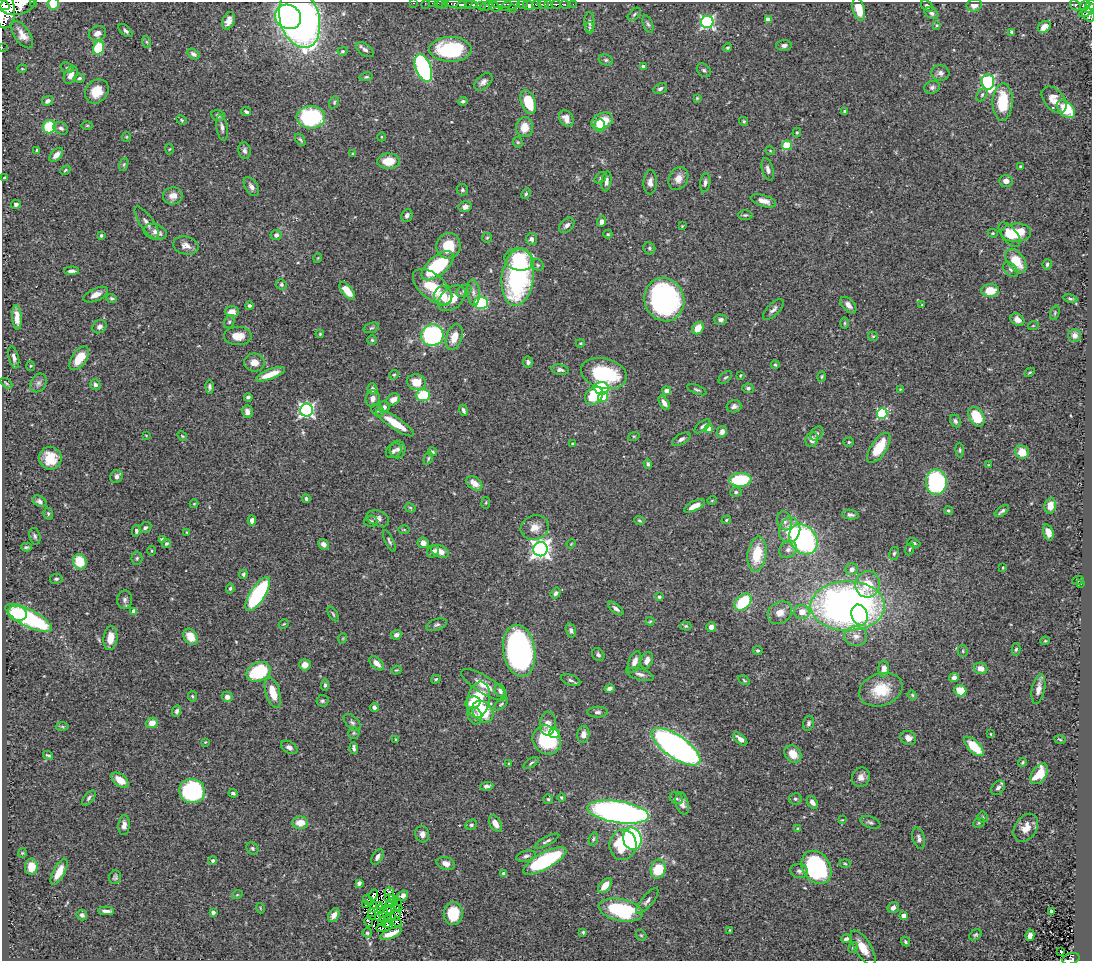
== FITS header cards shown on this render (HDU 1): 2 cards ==
NAXIS1  =                 1090
NAXIS2  =                  959

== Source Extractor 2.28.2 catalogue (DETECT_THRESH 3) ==
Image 1090 x 959 px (HDU 1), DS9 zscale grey, 1 PNG px = 1 image px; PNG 1094 x 963 px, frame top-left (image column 1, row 959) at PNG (2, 2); each listed source drawn as its Kron ellipse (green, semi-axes under 4 px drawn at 4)
Background 0.39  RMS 0.024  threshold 0.0717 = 3 sigma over >= 5 px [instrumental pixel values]
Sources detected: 503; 3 with non-positive FLUX_AUTO (blend fragments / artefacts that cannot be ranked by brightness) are neither listed nor drawn; the other 500 listed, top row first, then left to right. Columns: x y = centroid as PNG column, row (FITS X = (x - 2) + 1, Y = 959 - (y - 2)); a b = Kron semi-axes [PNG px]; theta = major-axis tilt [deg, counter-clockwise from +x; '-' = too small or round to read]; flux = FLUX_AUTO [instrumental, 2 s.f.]
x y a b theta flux
34 2 3 2 - 18
414 3 3 2 - 9.8
425 3 2 2 - 5.5
432 3 2 2 - 5.8
438 3 2 2 - 9.5
53 4 6 6 - 28
442 4 5 4 - 21
456 4 11 4 -3 190
471 4 6 3 -2 220
502 4 10 2 0 110
522 4 5 3 - 210
536 4 4 3 - 140
543 4 5 3 - 150
548 4 3 3 - 70
556 4 5 3 - 90
565 4 4 3 - 51
573 4 2 2 - 8.3
4 5 6 4 -40 340
18 5 18 10 10 1600
464 5 8 3 16 120
510 5 10 4 19 180
528 5 5 4 - 410
974 5 8 6 12 8
1075 5 6 4 -53 83
1085 5 6 4 47 170
481 6 4 3 - 81
486 6 6 3 25 65
494 6 6 4 -47 52
927 6 7 5 -36 3.9
1090 6 7 4 62 220
512 9 3 2 - 74
859 9 11 6 -75 31
1088 11 10 2 32 160
5 12 17 10 89 1700
931 13 8 5 -34 5
634 14 8 4 46 2.7
1088 15 8 5 -50 210
288 17 13 12 - 240
300 19 30 19 -74 860
768 19 4 4 - 16
228 21 9 6 70 9.4
589 22 10 5 -89 4.5
707 22 6 6 - 290
648 24 9 5 -70 3.8
937 25 4 4 - 1.6
1044 27 7 5 34 12
590 28 6 3 -81 1.9
126 31 8 4 -41 4
1012 32 4 3 - 2.8
97 33 9 7 23 10
22 35 15 7 -55 14
147 42 6 4 -71 2.2
784 45 8 5 3 5.2
2 47 2 2 - 2.2
98 48 7 5 73 60
728 48 4 4 - 2.1
450 49 21 12 0 140
365 50 10 6 -35 5.9
343 51 5 4 - 2.2
193 54 7 4 -32 4.8
606 60 7 5 -14 3.3
643 67 4 4 - 7.6
67 68 7 5 -21 2.6
423 68 14 7 -68 290
22 69 5 3 - 1.3
704 70 8 6 -43 3.7
940 73 9 8 - 6.8
71 75 9 6 62 11
366 77 7 4 12 2.1
79 78 5 4 - 2.7
483 82 11 6 42 7.6
988 82 7 6 - 260
932 87 8 6 16 4.4
660 89 7 5 26 4.3
97 91 13 11 49 29
982 95 7 5 63 3
697 98 4 4 - 1.5
1054 100 15 10 -50 18
47 101 6 5 - 6.1
463 101 5 4 - 3.1
334 102 6 4 70 2.4
528 102 12 7 -71 59
1003 102 19 10 88 60
1066 109 11 7 -43 53
246 112 5 4 - 3.7
845 112 4 3 - 2.7
218 115 7 5 -14 4
311 117 14 11 0 160
566 118 9 6 -57 12
182 120 6 4 -29 2.1
602 121 11 7 26 55
744 121 5 4 - 2.2
87 125 6 3 0 1.6
599 126 6 5 - 12
49 127 7 6 - 73
222 127 13 5 -80 7.3
525 127 10 8 89 22
61 128 8 6 -29 5.6
797 132 5 4 - 1.9
126 137 5 4 - 1.5
381 137 4 3 - 1.2
300 140 7 3 -55 2.8
518 142 5 4 - 2.3
787 145 5 4 - 72
169 149 5 3 - 1.6
37 150 3 3 - 2.2
245 151 8 6 -80 4.8
770 151 4 3 - 1.3
353 154 3 3 - 2
56 155 8 5 46 10
388 161 11 7 2 33
124 165 7 4 72 2.4
1020 166 4 3 - 1.7
768 169 11 5 -75 7
65 170 5 4 - 2.2
5 178 4 3 - 2.1
601 178 7 5 45 2.9
678 178 12 9 64 14
606 181 10 5 82 6.1
1006 181 7 6 - 8.2
650 182 12 6 89 7.9
705 183 10 5 82 5.1
251 187 10 6 -57 7
462 190 6 5 - 3.1
526 194 6 4 63 2.5
173 196 10 8 12 15
763 201 13 5 -17 13
16 204 5 4 - 4.2
465 207 6 5 - 6.9
407 215 6 5 - 5
745 215 7 5 0 2.9
602 221 5 4 - 7.6
147 223 19 7 -55 9.7
567 225 9 6 45 6.8
682 226 4 3 - 1.3
155 232 12 7 -17 9.4
993 233 5 4 - 1.6
1016 233 15 9 3 42
608 234 4 4 - 2.1
101 235 4 3 - 2.4
276 235 5 5 - 6.3
1009 235 14 7 -51 23
487 238 5 4 - 1.8
531 239 6 5 - 6.2
186 245 13 9 -14 11
448 246 13 12 - 38
649 248 6 5 - 3.2
318 258 5 3 - 1.2
519 260 14 11 -12 110
1016 261 13 8 -52 40
1047 264 5 4 - 3.4
538 265 7 5 -38 3.1
437 266 19 9 40 150
1011 270 9 5 -45 3.9
71 271 7 4 1 5.1
518 277 29 16 82 270
281 284 5 5 - 2.9
432 287 23 12 -40 53
347 291 10 5 -50 25
464 291 8 5 31 4.2
990 291 9 6 2 34
473 292 13 6 -84 8.7
96 295 13 6 24 11
443 296 10 9 - 24
112 298 5 4 - 2.6
452 298 16 10 39 32
1070 299 7 4 -11 3.1
664 300 22 19 -71 350
481 303 7 6 - 120
848 305 10 6 -48 8.9
922 305 3 3 - 1.5
249 306 4 4 - 3.4
773 309 13 6 45 6.9
232 311 7 5 -1 12
1055 313 7 4 72 2.7
17 317 12 4 -86 14
721 320 6 5 - 4.8
1017 320 7 5 -36 9.3
229 322 6 5 - 3.1
845 323 6 4 90 2.3
1033 326 5 3 - 1.6
99 327 7 6 - 6.1
371 328 8 5 18 2.7
698 328 7 5 52 24
320 334 4 3 - 1.7
432 335 11 10 - 220
1075 335 6 6 - 11
238 336 14 9 0 20
873 336 5 4 - 2
454 337 13 7 71 23
372 340 5 5 - 2.3
580 343 4 3 - 1.8
14 357 11 5 -77 6.2
79 358 13 7 54 30
528 362 5 5 - 4.2
254 363 10 9 - 14
775 365 4 3 - 2.1
30 366 5 3 - 1.5
560 370 9 5 -9 4.6
1030 372 5 3 - 1.8
271 374 15 5 20 28
604 374 23 15 -14 130
394 375 5 4 - 2.3
740 375 3 2 - 1.4
725 377 8 5 42 3.2
822 377 5 4 - 1.8
416 382 9 8 - 28
6 383 7 3 -36 1.9
38 383 10 7 57 6
95 385 5 5 - 4.9
209 387 7 4 -90 3.9
601 388 7 6 - 62
748 388 6 4 -6 4.3
372 389 6 5 - 5.6
900 389 3 3 - 1.1
697 390 10 4 -22 3.1
667 391 4 4 - 13
423 395 7 6 - 64
594 396 10 8 45 58
248 397 4 3 - 3.3
603 397 5 5 - 65
373 399 8 7 - 7
393 399 7 5 30 12
664 403 8 4 -57 7.9
734 406 7 6 - 5.3
384 407 6 6 - 5.2
307 410 6 6 - 400
378 410 7 5 -46 3.7
463 410 6 3 -69 3.8
247 412 6 5 - 9.3
882 414 5 5 - 140
976 417 10 7 -59 55
955 421 6 5 - 4
395 423 22 6 -33 40
702 426 9 4 39 3.8
709 429 4 4 - 27
722 432 6 5 - 7
817 433 8 5 51 4.3
146 435 3 2 - 0.99
182 436 5 4 - 1.8
634 436 6 4 17 1.8
681 439 10 5 31 5.3
812 440 7 6 - 8.2
849 442 5 4 - 2.3
573 444 4 3 - 6.3
879 448 17 8 57 47
397 449 9 8 - 6.9
960 450 7 4 -86 2.5
394 451 8 6 38 5
433 452 5 4 - 2.3
1022 452 7 6 - 24
50 458 11 11 - 32
428 458 6 4 71 2.9
648 464 5 3 - 2.9
989 465 4 3 - 1.3
116 476 7 6 - 7
740 480 11 6 4 95
936 482 13 10 -86 260
474 483 9 6 -35 15
736 492 6 5 - 3.3
306 499 4 4 - 3.7
712 500 5 3 - 1.3
39 501 7 5 -29 5
486 503 6 3 81 1.6
194 504 4 4 - 1.5
694 506 11 5 27 20
1050 506 8 6 80 16
410 508 5 4 - 2
948 511 4 4 - 2.2
1002 511 8 3 38 3.8
48 514 6 4 -72 2.7
850 515 8 5 -9 4.9
378 518 11 7 -20 8
252 520 5 4 - 8.1
639 520 5 4 - 2.2
726 520 5 4 - 2.4
371 521 6 5 - 3.1
785 521 9 7 -71 6.6
145 528 6 5 - 3.6
535 528 14 12 19 17
404 530 5 3 - 1.7
790 530 12 10 74 35
136 531 6 4 78 3.7
187 532 3 3 - 1.6
1048 532 8 5 -72 12
35 536 8 5 -75 3.6
162 539 4 3 - 2.7
803 539 16 12 -51 310
389 541 12 4 -64 3.7
166 543 5 4 - 2.8
423 543 5 5 - 10
914 543 7 4 -20 3
323 544 6 4 -44 7.8
571 544 5 3 - 1.4
26 547 5 3 - 2.6
540 549 7 7 - 850
788 549 9 8 - 7.9
910 549 6 3 67 2.2
152 551 5 3 - 1.7
433 551 7 5 49 4.2
440 552 9 5 -20 15
894 553 6 5 - 2.8
757 554 17 9 82 55
137 558 6 5 - 2.9
80 562 8 6 -64 40
1003 568 3 2 - 1.2
852 569 6 5 - 7.3
243 574 4 4 - 2.5
56 579 6 5 - 2.9
1078 580 6 3 20 2
868 584 13 12 - 52
1080 584 4 3 - 1.2
230 588 5 4 - 2.4
556 593 6 4 56 4.8
258 594 19 7 58 210
659 597 4 4 - 2.4
125 600 9 7 87 5.9
743 602 10 6 44 88
848 606 37 25 0 950
616 608 9 4 -39 6
134 611 4 4 - 10
802 612 8 7 - 19
17 613 9 7 -20 45
780 613 13 10 35 15
333 614 8 3 -58 2.3
860 615 11 8 -72 53
28 618 25 8 -27 210
650 621 4 4 - 1.7
284 624 5 4 - 1.8
437 625 11 5 19 4.5
686 626 5 4 - 2.2
711 627 5 5 - 9.7
571 631 7 5 -73 4.3
396 635 6 4 22 6.6
856 636 11 10 - 12
191 637 9 6 -55 24
110 638 12 7 83 20
343 638 5 3 - 1.3
1045 641 4 4 - 1.6
1016 649 6 4 78 2.6
519 651 26 16 -81 480
758 651 5 4 - 2.9
963 651 6 5 - 2.1
598 655 7 5 -51 4
647 660 9 6 68 9.6
634 662 11 5 69 13
377 663 9 5 -41 11
305 665 6 5 - 13
980 668 7 5 -20 12
884 669 8 5 89 13
396 670 5 4 - 1.6
258 672 12 9 26 98
640 674 14 5 -15 7.6
954 678 5 4 - 8
436 679 5 3 - 2.4
571 680 10 5 -21 4.8
744 680 6 4 -32 2
325 685 6 4 83 3.1
484 685 26 8 -31 21
610 688 5 3 - 5.3
1038 689 15 6 79 12
881 690 22 16 19 53
500 691 7 5 -61 5.7
960 691 6 5 - 27
273 693 16 7 -73 31
912 695 5 4 - 1.9
192 696 5 4 - 2.3
227 697 5 5 - 7.6
478 700 18 11 80 63
322 701 6 5 - 3.3
473 703 8 6 17 18
501 704 8 4 38 2.9
374 707 4 3 - 5
177 711 5 4 - 4
483 712 12 9 -49 64
597 712 10 5 1 4.7
475 716 9 6 -65 7.3
352 722 10 6 -44 5.2
152 723 6 5 - 13
808 723 8 5 72 4.3
548 724 12 8 84 15
62 727 6 4 -2 2.3
354 733 6 5 - 3
554 733 5 5 - 18
583 734 8 6 82 9.4
991 734 3 2 - 1.1
908 738 8 6 -30 10
395 739 3 2 - 1.5
740 739 8 4 -42 7.9
1060 739 5 2 - 1.6
547 740 15 13 -50 120
205 742 4 3 - 1.6
974 746 12 5 -45 47
289 747 9 5 -30 5.7
676 747 28 11 -35 790
354 748 6 3 -82 4
793 754 9 7 -51 23
48 755 5 2 - 2.3
1023 762 4 3 - 2.2
531 763 8 3 33 3.1
509 764 3 2 - 1.5
1039 774 11 7 56 47
861 777 10 8 69 9.3
120 780 10 5 -37 23
487 786 6 4 5 5.8
998 788 8 5 47 6.3
192 791 13 12 - 250
233 793 4 3 - 3.4
561 797 4 4 - 1.9
89 798 9 5 51 4
676 798 7 5 -28 3.5
548 799 5 5 - 2.6
795 799 6 5 - 3.1
812 802 7 4 -52 8.4
682 803 11 6 -73 9.4
618 812 31 11 -8 660
983 817 5 5 - 2.5
842 820 3 3 - 1.2
870 822 10 5 -21 4.3
300 823 8 6 1 19
979 823 6 4 23 2.2
495 824 9 5 -60 14
124 825 10 5 86 8.2
471 825 6 5 - 3.3
1026 828 15 10 56 16
798 829 4 4 - 3.4
422 834 8 7 - 8.2
919 838 11 6 -75 5.7
593 839 7 4 75 2.5
632 839 11 9 -75 270
547 841 14 4 28 4.3
623 845 15 13 83 71
252 848 6 5 - 3.6
22 853 5 4 - 1.8
526 856 10 5 14 4.8
377 857 8 5 59 6.6
213 861 4 4 - 4.4
545 861 24 8 28 190
845 863 5 3 - 1.9
446 864 9 6 -17 9.7
31 867 8 6 90 25
816 867 18 13 -57 230
658 869 10 7 80 46
799 871 8 7 - 5.8
59 872 14 5 62 22
504 874 4 4 - 4.6
115 877 7 6 - 3.1
359 883 4 4 - 4.6
605 886 9 5 48 21
389 892 5 2 - 7.5
237 895 5 3 - 1.6
373 895 5 3 - 2.9
403 896 6 5 - 4.3
389 898 5 2 - 3
393 899 3 2 - 2.6
368 900 6 2 -46 0.81
647 901 16 5 50 6.6
392 903 7 3 34 1.9
397 904 8 2 -69 1.5
365 905 3 2 - 0.47
373 905 2 2 - 1.6
379 905 4 2 - 2.5
395 907 5 2 - 0.13
260 908 5 3 - 1.2
381 908 3 2 - 1.2
893 908 6 5 - 7.1
388 910 5 2 - 1.4
621 910 22 11 -12 140
106 911 8 3 -2 6.3
213 912 4 3 - 5.1
371 912 3 2 - 1.5
1051 912 4 4 - 12
383 913 5 2 - 1.2
453 914 11 9 88 55
82 915 5 5 - 4.8
334 915 7 5 55 10
372 916 4 2 - 3
391 916 3 2 - 0.73
395 916 6 2 50 0.9
904 916 4 4 - 9.7
380 917 5 2 - 2.8
388 919 2 2 - 0.81
368 922 5 4 - 0.1
382 922 4 2 - 2.3
397 922 5 2 - 3.6
386 923 3 2 - 1.4
385 927 9 3 17 2.5
730 930 3 2 - 1.3
583 932 4 4 - 2.2
367 933 5 4 - 2.6
391 934 11 4 22 22
641 935 6 4 -42 2.2
975 935 7 5 33 3.3
1030 935 6 4 80 8.9
846 939 5 4 - 5.3
905 942 5 4 - 2.9
853 947 6 4 61 2.7
863 948 20 8 -58 26
1061 952 3 3 - 2.5
1071 959 9 5 16 85
At the frame edge (FLAGS 8, measured only in part): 13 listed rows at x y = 34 2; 414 3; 425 3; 432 3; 438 3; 53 4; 442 4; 4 5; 18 5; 1090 6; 5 12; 2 47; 1071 959
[3 non-positive-flux detections neither listed nor drawn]